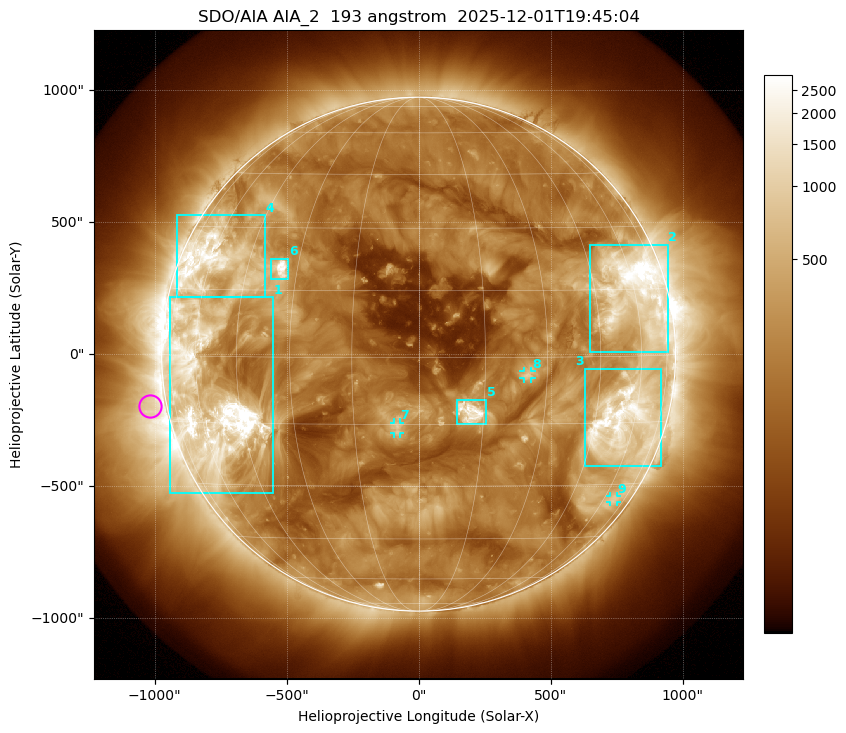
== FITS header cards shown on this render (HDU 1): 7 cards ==
TELESCOP= 'SDO/AIA '           / For AIA: SDO/AIA
INSTRUME= 'AIA_2   '           / For AIA: AIA_ATA1, AIA_ATA2, AIA_ATA3 or AIA_AT
WAVELNTH=                  193 / [angstrom] Wavelength
WAVEUNIT= 'angstrom'           / Wavelength unit: angstrom
DATE-OBS= '2025-12-01T19:45:04.843' / [ISO] Date when observation started; ISO 8
CTYPE1  = 'HPLN-TAN'           / CTYPE1: HPLN
CTYPE2  = 'HPLT-TAN'           / CTYPE2: HPLT

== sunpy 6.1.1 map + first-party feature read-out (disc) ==
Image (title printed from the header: SDO/AIA AIA_2  193 angstrom  2025-12-01T19:45:04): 1024 x 1024 px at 2.4 arcsec/px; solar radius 974 arcsec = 406 px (full disc in frame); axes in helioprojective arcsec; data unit not stated in the header (colour bar unlabelled)
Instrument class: DISC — disc imager (sunpy class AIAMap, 193 A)
Bright regions (active regions / flare kernels): reference = the median radial profile (limb darkening/brightening removed); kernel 9 px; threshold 5 sigma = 526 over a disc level ~194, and >= 1.15x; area >= 12 px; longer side >= 10 px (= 24 arcsec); searched inside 0.97 R_sun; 9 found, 9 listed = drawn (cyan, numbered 1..; 3 of them under ~33 arcsec drawn as corner ticks so the feature stays visible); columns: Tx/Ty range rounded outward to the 5 arcsec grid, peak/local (2 s.f.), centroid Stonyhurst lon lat
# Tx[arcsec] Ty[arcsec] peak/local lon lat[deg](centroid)
1 -945..-550 -525..215 25 -56 -10
2 650..945 5..415 19 +59 +14
3 630..920 -425..-55 12 +56 -15
4 -915..-580 215..525 9.7 -58 +21
5 145..255 -265..-170 17 +12 -12
6 -560..-495 280..365 16 -35 +20
7 -95..-70 -300..-260 5.3 -5 -16
8 395..430 -90..-65 5.6 +25 -4
9 725..750 -560..-535 3.2 +66 -34
Off-limb structures (1.02-1.3 R_sun): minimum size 162 px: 2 found; the strongest spans PA ~65..135 deg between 1.02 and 1.3 R_sun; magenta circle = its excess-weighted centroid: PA ~100 deg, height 1.07 R_sun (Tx ~-1020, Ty ~-200 arcsec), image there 2.8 x the reference